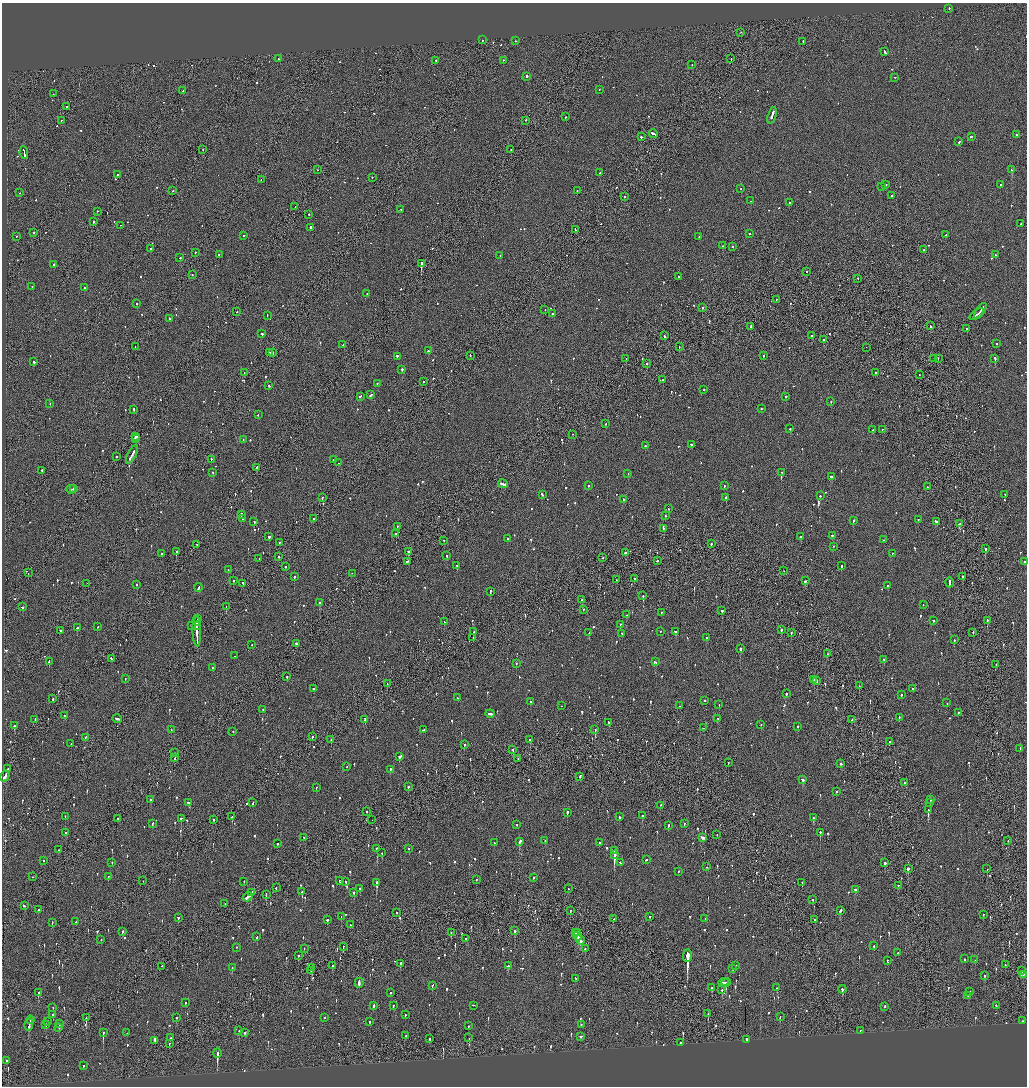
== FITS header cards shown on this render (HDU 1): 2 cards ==
NAXIS1  =                 2050
NAXIS2  =                 2168

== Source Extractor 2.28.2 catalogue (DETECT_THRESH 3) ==
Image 2050 x 2168 px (HDU 1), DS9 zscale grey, zoomed out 1/2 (1 PNG px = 2 x 2 image px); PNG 1029 x 1088 px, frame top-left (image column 2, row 2168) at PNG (2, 3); each listed source drawn as its Kron ellipse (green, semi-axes under 4 px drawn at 4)
Background -0.104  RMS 0.098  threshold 0.293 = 3 sigma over >= 5 px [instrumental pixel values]
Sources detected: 1234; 70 cannot appear on this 1/2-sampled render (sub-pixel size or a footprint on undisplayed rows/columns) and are neither listed nor drawn; of the other 1164, the 500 brightest by FLUX_AUTO listed and drawn (664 fainter detections omitted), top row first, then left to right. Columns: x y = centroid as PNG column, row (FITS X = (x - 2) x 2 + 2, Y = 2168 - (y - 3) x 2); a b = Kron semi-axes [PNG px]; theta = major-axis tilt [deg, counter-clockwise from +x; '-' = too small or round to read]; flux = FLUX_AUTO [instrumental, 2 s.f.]
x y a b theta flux
949 9 2 2 - 55
741 33 2 1 - 56
482 40 2 1 - 70
515 41 2 1 - 130
803 42 3 2 - 140
884 52 3 2 - 190
278 59 2 2 - 57
731 59 2 1 - 190
436 61 2 2 - 91
503 61 2 2 - 120
692 65 2 2 - 64
527 77 2 2 - 230
895 78 2 1 - 87
599 90 2 2 - 52
183 91 2 1 - 210
53 94 2 2 - 53
67 107 2 1 - 2400
772 116 9 2 72 430
565 117 2 2 - 180
61 121 2 1 - 160
525 121 2 2 - 130
654 134 5 2 - 280
1017 135 2 2 - 160
641 137 2 2 - 550
971 137 3 2 - 160
959 142 2 2 - 96
203 150 2 2 - 45
511 150 2 1 - 46
24 153 6 2 -80 330
317 170 2 1 - 49
1011 170 3 2 - 160
600 173 2 2 - 55
117 175 2 2 - 320
372 178 2 2 - 120
261 180 2 2 - 72
886 185 2 2 - 62
1000 185 2 2 - 46
882 187 2 2 - 88
741 189 2 2 - 46
173 191 2 1 - 140
577 191 2 1 - 66
20 193 2 1 - 81
891 196 2 2 - 46
624 197 2 2 - 140
751 201 2 2 - 170
790 203 2 2 - 140
295 207 2 1 - 120
401 210 2 2 - 80
97 212 2 2 - 69
309 215 2 2 - 160
93 222 2 2 - 69
1021 224 2 2 - 61
120 226 2 2 - 77
310 228 3 2 - 160
575 230 3 1 - 120
33 233 2 2 - 190
749 234 2 2 - 120
946 235 3 2 - 70
244 236 2 2 - 94
16 237 2 2 - 49
699 237 2 2 - 62
723 246 2 2 - 75
733 247 2 1 - 64
151 249 2 2 - 170
923 250 2 2 - 110
195 253 2 1 - 130
219 255 2 2 - 56
995 255 2 2 - 47
500 256 2 1 - 160
180 258 2 2 - 95
421 264 2 2 - 1600
54 265 2 2 - 670
807 272 2 2 - 57
192 275 2 2 - 53
678 277 2 2 - 51
858 279 2 2 - 71
32 287 2 1 - 50
84 288 2 1 - 110
367 294 2 2 - 94
776 300 2 1 - 66
137 304 2 2 - 140
702 308 2 1 - 150
545 310 2 2 - 57
980 311 9 2 56 440
237 312 2 2 - 54
552 314 2 2 - 47
977 315 8 2 35 370
267 316 2 2 - 170
169 319 2 2 - 59
930 326 3 1 - 74
751 327 2 1 - 81
967 329 2 2 - 170
262 334 2 2 - 130
664 336 3 2 - 82
812 336 2 1 - 120
824 340 2 2 - 100
996 344 2 2 - 51
343 345 2 2 - 110
135 347 2 1 - 63
679 347 2 1 - 66
866 348 2 1 - 48
428 351 2 2 - 100
270 352 2 2 - 73
273 353 2 1 - 190
470 356 2 2 - 70
763 356 2 2 - 59
397 357 2 2 - 260
626 359 2 2 - 190
934 359 2 1 - 200
938 359 2 1 - 71
995 359 2 2 - 260
34 362 2 2 - 160
647 364 2 2 - 240
402 370 2 2 - 150
244 373 2 1 - 99
876 373 2 2 - 73
919 375 2 1 - 53
663 380 2 2 - 260
423 382 2 2 - 120
377 384 2 2 - 69
268 386 2 2 - 140
704 390 2 2 - 59
371 395 3 2 - 110
360 397 3 2 - 170
786 397 2 2 - 80
831 402 2 2 - 110
50 404 2 1 - 55
762 409 2 2 - 74
134 410 2 2 - 130
258 415 2 2 - 61
606 424 2 2 - 99
790 429 2 2 - 150
873 430 2 2 - 66
882 430 2 2 - 48
572 435 2 1 - 160
136 437 4 2 - 240
135 439 3 1 - 120
243 440 2 2 - 69
691 445 2 2 - 83
645 446 2 2 - 96
132 455 10 2 61 370
117 457 2 1 - 53
211 460 2 2 - 150
333 460 2 2 - 63
338 463 2 2 - 47
257 468 2 2 - 400
42 471 2 2 - 200
213 473 2 2 - 140
782 473 2 2 - 64
628 474 2 2 - 51
831 477 4 2 - 150
503 484 5 2 - 430
588 486 2 2 - 65
724 486 2 2 - 60
927 487 2 1 - 47
73 489 2 1 - 66
71 490 4 2 - 130
542 495 3 2 - 93
1005 495 2 2 - 73
820 496 2 2 - 74
322 498 2 2 - 66
726 498 2 2 - 420
624 500 2 2 - 59
669 509 2 2 - 70
241 515 2 2 - 260
665 516 2 2 - 87
243 519 2 2 - 58
314 519 2 2 - 57
918 520 2 1 - 70
853 521 3 2 - 90
254 522 2 2 - 94
936 522 3 2 - 120
959 524 3 2 - 180
397 527 2 2 - 97
663 529 2 2 - 93
396 534 2 2 - 110
833 536 3 2 - 150
269 537 2 2 - 140
801 537 3 2 - 79
507 539 2 2 - 46
883 540 2 2 - 100
444 541 2 2 - 77
279 543 2 2 - 48
711 544 2 2 - 65
197 545 2 1 - 52
833 547 2 2 - 47
985 549 2 2 - 390
176 552 2 2 - 300
408 552 2 2 - 120
625 553 2 2 - 290
162 554 2 2 - 73
892 554 2 2 - 52
447 556 2 2 - 140
279 557 2 1 - 310
603 558 2 2 - 52
259 559 2 1 - 140
657 561 2 2 - 60
408 562 4 2 - 160
1024 562 2 2 - 67
457 566 2 2 - 200
841 566 2 2 - 180
285 567 2 2 - 47
228 570 2 2 - 53
784 571 2 1 - 51
28 573 2 1 - 50
352 574 2 2 - 45
294 577 2 2 - 370
963 577 2 2 - 180
634 579 2 2 - 91
616 580 2 1 - 46
233 581 2 1 - 180
805 581 3 2 - 100
949 583 5 2 - 210
87 584 2 1 - 140
243 584 2 2 - 160
137 585 2 2 - 80
888 586 2 2 - 69
199 588 4 2 - 150
490 592 2 2 - 92
643 596 2 1 - 240
582 600 2 2 - 90
320 603 2 2 - 380
923 605 2 2 - 54
22 607 2 2 - 87
226 607 2 1 - 88
583 610 2 2 - 57
722 611 2 2 - 220
661 613 2 1 - 45
626 615 2 2 - 53
197 619 2 1 - 260
933 621 3 2 - 89
987 621 2 2 - 180
197 622 4 2 - 420
444 622 2 2 - 71
620 625 2 2 - 46
191 626 2 2 - 55
197 626 4 2 - 340
97 627 2 2 - 86
77 628 2 2 - 170
782 630 2 2 - 69
61 631 2 2 - 48
197 632 15 2 -88 950
474 632 2 1 - 83
660 632 2 2 - 70
675 632 3 2 - 180
589 633 2 2 - 110
791 633 2 2 - 81
973 633 2 1 - 62
622 634 3 2 - 63
473 638 2 1 - 91
707 638 3 2 - 87
954 640 2 2 - 100
297 644 3 2 - 710
252 645 2 2 - 59
740 649 2 2 - 350
828 654 2 2 - 120
235 656 2 1 - 57
111 659 3 2 - 64
884 660 2 2 - 62
49 662 3 2 - 96
655 662 3 2 - 74
516 664 2 2 - 110
996 665 2 2 - 46
212 668 2 2 - 86
287 677 2 2 - 60
125 679 2 2 - 68
814 680 2 1 - 51
817 681 2 2 - 85
387 684 2 1 - 65
859 686 2 1 - 52
314 689 2 1 - 48
912 689 2 2 - 49
786 694 2 2 - 54
901 695 2 2 - 54
457 698 2 1 - 97
53 699 2 1 - 58
704 701 2 2 - 82
530 702 2 2 - 49
947 703 2 2 - 82
719 705 2 2 - 49
561 706 2 1 - 57
679 706 2 2 - 45
263 710 2 2 - 76
958 713 2 2 - 52
490 714 4 2 - 260
65 716 3 2 - 94
899 718 2 2 - 52
117 719 5 2 - 220
718 719 3 2 - 87
35 720 2 2 - 70
365 720 2 2 - 96
852 720 2 2 - 57
609 723 3 2 - 75
761 725 2 2 - 56
14 726 2 2 - 190
798 727 2 2 - 64
703 728 2 2 - 74
171 730 2 2 - 48
424 730 4 2 - 150
595 730 2 2 - 140
233 732 2 1 - 160
312 737 2 2 - 77
85 738 3 2 - 56
331 740 2 1 - 56
530 740 2 2 - 69
889 742 2 2 - 100
71 744 2 2 - 61
464 745 2 2 - 68
1020 749 2 2 - 58
513 750 2 2 - 64
174 753 2 1 - 61
400 757 3 2 - 600
175 758 2 1 - 190
518 759 2 1 - 64
728 763 2 1 - 50
841 764 3 2 - 150
347 767 2 2 - 86
8 769 3 2 - 140
390 770 2 2 - 110
5 776 6 2 59 250
580 777 3 2 - 92
803 780 3 2 - 140
905 783 2 2 - 200
408 787 2 1 - 290
316 788 2 2 - 62
836 792 2 2 - 56
150 800 2 2 - 120
930 800 2 1 - 220
189 803 3 2 - 96
253 803 3 2 - 71
930 803 3 2 - 85
660 806 2 1 - 140
928 810 3 2 - 350
366 812 2 2 - 62
567 813 4 2 - 250
642 816 2 2 - 93
65 817 2 2 - 56
232 817 2 1 - 130
619 817 3 2 - 130
813 818 2 2 - 120
118 819 2 2 - 57
181 819 2 2 - 200
213 820 2 2 - 47
372 820 2 1 - 57
152 824 2 2 - 110
684 824 3 2 - 61
517 825 2 2 - 52
668 826 2 2 - 200
65 833 2 2 - 53
820 833 2 2 - 140
717 835 2 2 - 73
304 838 2 2 - 49
703 838 4 2 - 180
545 841 2 2 - 54
1008 841 2 2 - 51
519 842 4 2 - 290
494 843 2 2 - 69
599 843 2 2 - 55
277 844 2 2 - 54
377 849 2 2 - 1000
409 849 2 2 - 52
58 850 2 2 - 60
614 851 2 2 - 63
382 853 2 2 - 53
614 855 4 2 - 1400
646 860 2 2 - 130
44 861 2 2 - 100
112 863 2 2 - 46
620 863 2 2 - 110
885 863 2 2 - 320
707 867 2 2 - 55
908 869 2 2 - 480
987 869 2 1 - 140
678 872 2 2 - 50
32 877 2 1 - 47
108 877 2 2 - 51
533 878 2 2 - 73
476 880 2 2 - 55
143 881 2 1 - 59
340 881 2 2 - 62
244 882 2 2 - 82
346 882 2 2 - 65
377 883 3 2 - 550
802 883 2 2 - 82
898 886 2 2 - 67
276 888 2 2 - 84
360 889 2 2 - 45
568 889 2 1 - 210
855 890 2 2 - 67
302 892 3 2 - 97
251 893 4 1 - 270
354 893 2 2 - 120
266 895 2 2 - 100
248 897 5 2 - 270
813 900 2 2 - 97
225 904 2 1 - 52
24 906 3 2 - 150
38 910 2 2 - 500
570 911 2 2 - 67
840 911 3 2 - 96
396 913 2 2 - 54
983 915 2 1 - 100
341 917 2 2 - 66
650 917 2 2 - 55
178 918 3 2 - 90
613 919 3 2 - 100
705 919 2 2 - 52
327 920 2 2 - 240
815 920 2 2 - 45
76 922 2 2 - 46
52 923 2 2 - 69
350 925 2 1 - 50
514 931 3 2 - 140
122 932 2 2 - 280
451 933 2 2 - 68
576 933 3 1 - 140
578 933 2 1 - 71
578 936 4 2 - 240
257 937 2 2 - 200
466 939 2 2 - 48
101 940 2 2 - 78
580 940 5 2 - 300
874 946 2 2 - 58
343 947 2 1 - 72
236 948 2 2 - 66
304 949 2 1 - 48
585 949 2 2 - 95
898 953 2 1 - 130
298 956 2 2 - 45
687 956 6 2 89 22000
965 959 2 2 - 61
975 960 2 2 - 66
887 961 3 2 - 53
400 964 3 2 - 140
1005 965 2 1 - 49
332 966 3 2 - 53
508 966 3 2 - 90
736 966 2 2 - 91
162 967 2 1 - 62
232 968 2 2 - 55
312 968 2 1 - 160
733 969 2 2 - 150
311 971 2 2 - 65
1022 971 3 2 - 86
1023 975 2 2 - 60
985 976 2 2 - 84
576 979 3 2 - 64
724 982 5 2 - 200
359 983 5 2 - 230
726 983 5 3 - 170
432 986 2 2 - 56
712 988 3 2 - 61
777 988 2 2 - 120
722 990 2 2 - 100
842 990 4 2 - 110
970 992 2 2 - 47
39 993 4 2 - 170
391 993 2 2 - 55
968 996 2 2 - 47
185 1003 2 2 - 55
374 1006 3 2 - 66
393 1006 3 2 - 47
473 1006 2 2 - 56
996 1006 2 2 - 62
884 1007 2 2 - 190
53 1008 2 2 - 67
708 1014 3 2 - 120
52 1015 2 2 - 97
405 1015 2 2 - 50
780 1017 3 2 - 67
86 1018 3 1 - 210
176 1018 2 2 - 61
325 1018 2 2 - 77
30 1020 4 2 - 200
1022 1021 2 2 - 66
48 1022 2 2 - 47
370 1022 2 2 - 74
59 1024 2 2 - 290
29 1025 6 2 77 210
46 1025 2 2 - 290
581 1025 2 2 - 68
468 1026 2 2 - 60
59 1028 3 2 - 49
239 1031 2 2 - 50
860 1031 2 1 - 48
103 1033 4 2 - 230
127 1033 2 2 - 55
245 1033 2 2 - 61
406 1036 2 1 - 51
581 1037 3 2 - 110
170 1038 2 1 - 59
469 1038 2 1 - 140
430 1039 2 2 - 100
747 1040 2 2 - 230
155 1041 4 2 - 460
680 1043 2 2 - 120
169 1044 2 2 - 53
217 1053 4 2 - 980
6 1061 2 2 - 50
83 1066 2 2 - 55
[664 fainter detections neither listed nor drawn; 70 sub-pixel or undisplayed-footprint detections neither listed nor drawn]